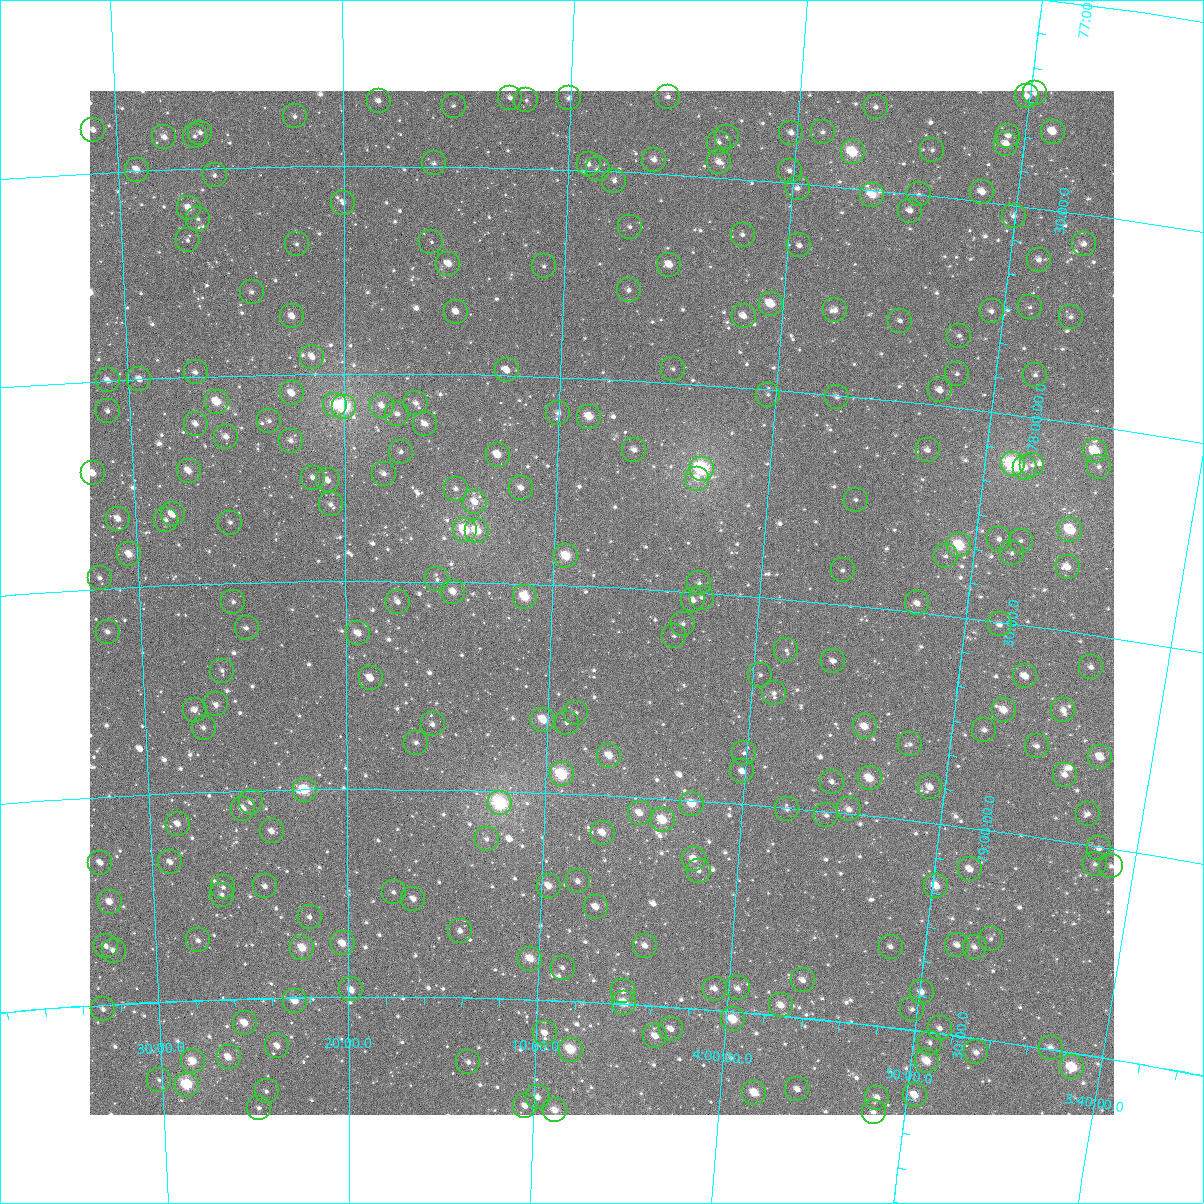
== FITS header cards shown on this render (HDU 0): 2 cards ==
NAXIS1  =                 1024
NAXIS2  =                 1024

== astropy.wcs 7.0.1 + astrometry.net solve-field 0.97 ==
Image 1024 x 1024 px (HDU 0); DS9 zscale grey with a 90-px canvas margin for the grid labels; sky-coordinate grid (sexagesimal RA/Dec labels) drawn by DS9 from the SOLVED WCS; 260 Tycho-2 reference stars matched to detected sources circled (green)
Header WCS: RA---TAN-SIP/DEC--TAN-SIP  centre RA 04:07:36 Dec +78:32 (61.90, +78.54 deg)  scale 8.66 arcsec/px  FOV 147.8' x 147.9'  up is +177 deg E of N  parity flipped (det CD > 0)
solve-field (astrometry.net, Tycho-2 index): VERIFIED the header's WCS against the Tycho-2 star catalogue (verified at 6 index scales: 12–260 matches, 0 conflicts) and refined it, rather than solving blind
Solved WCS: RA---TAN-SIP/DEC--TAN-SIP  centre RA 04:07:36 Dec +78:32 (61.90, +78.54 deg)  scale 8.66 arcsec/px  FOV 147.8' x 147.9'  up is +177 deg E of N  parity flipped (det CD > 0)
The solver's refit moves the header's centre by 0.24 arcsec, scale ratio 1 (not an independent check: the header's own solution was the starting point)
Tycho-2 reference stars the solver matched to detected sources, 260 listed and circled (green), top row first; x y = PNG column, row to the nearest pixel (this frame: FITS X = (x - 90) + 1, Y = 1024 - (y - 91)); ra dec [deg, ICRS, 3 dp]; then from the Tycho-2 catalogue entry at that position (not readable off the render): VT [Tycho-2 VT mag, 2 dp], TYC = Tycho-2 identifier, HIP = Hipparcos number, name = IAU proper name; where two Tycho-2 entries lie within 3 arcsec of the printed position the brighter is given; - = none
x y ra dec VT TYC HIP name
1035 93 57.448 +77.227 11.40 4513-607-1 - -
1027 96 57.536 +77.236 11.09 4513-207-1 - -
668 97 61.437 +77.315 10.93 4514-1400-1 - -
510 98 63.163 +77.332 11.55 4514-279-1 - -
569 98 62.521 +77.329 10.82 4514-1607-1 - -
526 100 62.987 +77.337 12.45 4514-883-1 - -
379 101 64.607 +77.344 11.01 4514-1041-1 - -
454 106 63.784 +77.354 12.28 4514-917-1 - -
876 107 59.161 +77.301 11.51 4513-2707-1 - -
295 116 65.530 +77.380 11.51 4514-1787-1 - -
93 130 67.756 +77.396 10.94 4514-2037-1 - -
823 132 59.712 +77.373 11.63 4513-2409-1 - -
1053 132 57.203 +77.313 9.79 4513-2664-1 - -
200 133 66.575 +77.414 11.04 4514-2248-1 - -
791 133 60.058 +77.381 11.16 4514-954-1 - -
195 136 66.638 +77.422 11.59 4514-1919-1 - -
1008 136 57.682 +77.336 11.17 4513-2541-1 - -
164 137 66.974 +77.422 10.46 4514-2276-1 - -
727 137 60.761 +77.402 12.01 4514-814-1 - -
719 143 60.848 +77.418 11.71 4514-1006-1 - -
1006 144 57.693 +77.357 10.30 4513-2517-1 - -
932 150 58.493 +77.391 11.67 4513-2372-1 - -
853 152 59.366 +77.415 8.29 4513-2362-1 18510 -
654 160 61.552 +77.468 10.48 4514-611-1 - -
719 162 60.831 +77.464 10.13 4514-864-1 - -
434 163 63.993 +77.493 11.24 4514-807-1 - -
589 164 62.275 +77.485 11.32 4514-1004-1 - -
598 169 62.174 +77.497 11.37 4514-1495-1 - -
137 170 67.292 +77.497 10.03 4514-2203-1 - -
790 171 60.045 +77.472 11.43 4514-858-1 - -
215 175 66.433 +77.518 11.97 4514-2304-1 - -
614 181 61.980 +77.523 11.18 4514-1183-1 - -
798 188 59.940 +77.513 11.17 4513-2028-1 - -
982 192 57.895 +77.478 10.25 4513-2159-1 - -
919 194 58.592 +77.500 11.34 4513-2352-1 - -
872 195 59.105 +77.512 9.26 4513-2285-1 - -
343 203 65.003 +77.590 11.31 4514-737-1 - -
189 208 66.729 +77.595 9.76 4514-2251-1 - -
910 211 58.671 +77.541 11.23 4513-2151-1 - -
1014 216 57.514 +77.526 10.72 4513-1838-1 - -
198 219 66.632 +77.622 11.59 4514-2029-1 - -
630 227 61.784 +77.631 11.49 4514-657-1 - -
743 235 60.513 +77.634 11.71 4514-628-1 - -
188 240 66.757 +77.672 11.98 4514-1859-1 - -
431 242 64.010 +77.683 12.05 4514-719-1 - -
297 244 65.530 +77.687 11.44 4514-650-1 - -
1084 244 56.698 +77.572 11.10 4513-1665-1 - -
799 245 59.867 +77.650 11.67 4513-2233-1 - -
1039 260 57.175 +77.623 10.85 4513-2096-1 - -
448 264 63.815 +77.735 10.09 4514-461-1 19845 -
669 265 61.315 +77.718 9.89 4514-1014-1 - -
544 266 62.733 +77.735 11.48 4514-1161-1 - -
629 290 61.761 +77.784 11.59 4514-392-1 - -
252 292 66.048 +77.800 11.44 4514-754-1 - -
771 304 60.138 +77.795 9.08 4514-390-1 - -
1030 307 57.206 +77.739 11.81 4513-2577-1 - -
835 310 59.402 +77.797 10.35 4513-2039-1 - -
992 311 57.632 +77.760 11.14 4513-2563-1 - -
456 312 63.720 +77.850 10.90 4514-644-1 - -
292 316 65.594 +77.861 10.20 4514-498-1 - -
744 316 60.436 +77.829 10.44 4514-495-1 - -
1071 317 56.734 +77.749 11.16 4513-1819-1 - -
900 321 58.658 +77.807 11.46 4513-2486-1 - -
959 336 57.967 +77.827 11.34 4513-1672-1 - -
312 357 65.369 +77.959 10.22 4514-945-1 - -
673 369 61.207 +77.967 11.93 4514-690-1 - -
507 370 63.122 +77.988 10.44 4514-1220-1 - -
196 372 66.721 +77.990 10.66 4514-2420-1 - -
957 374 57.940 +77.920 11.97 4513-2254-1 - -
1035 375 57.046 +77.900 11.44 4513-302-1 - -
139 379 67.372 +78.001 10.15 4514-1857-1 - -
108 380 67.738 +78.001 10.09 4514-1873-1 - -
940 390 58.113 +77.964 10.29 4513-1633-1 - -
292 393 65.612 +78.046 10.35 4514-96-1 - -
768 395 60.089 +78.013 11.68 4514-315-1 - -
837 397 59.288 +78.004 11.07 4513-1506-1 - -
217 402 66.484 +78.062 8.95 4514-1977-1 - -
416 403 64.169 +78.071 10.71 4514-974-1 - -
335 405 65.117 +78.076 9.95 4514-286-1 - -
382 406 64.568 +78.078 10.53 4514-580-1 - -
344 407 65.012 +78.080 7.06 4514-970-1 20225 -
108 411 67.757 +78.074 11.29 4514-2270-1 - -
558 413 62.507 +78.087 11.23 4514-840-1 - -
397 414 64.387 +78.097 10.87 4514-128-1 - -
589 417 62.146 +78.093 9.19 4514-1286-1 - -
269 421 65.881 +78.112 11.65 4514-208-1 - -
196 424 66.742 +78.114 10.76 4514-2578-1 - -
425 424 64.059 +78.121 10.21 4514-863-1 - -
226 437 66.389 +78.148 10.66 4514-1181-1 - -
291 441 65.631 +78.161 10.92 4514-1276-1 - -
634 450 61.601 +78.168 10.62 4514-578-1 - -
928 450 58.179 +78.110 10.52 4513-1592-1 - -
1095 451 56.243 +78.061 8.44 4513-1939-1 17510 -
401 452 64.340 +78.189 11.21 4514-299-1 - -
498 455 63.202 +78.192 9.55 4514-1151-1 19667 -
1013 464 57.168 +78.119 7.12 4513-1660-1 17810 -
1032 465 56.946 +78.115 11.66 4513-1600-1 - -
1099 467 56.173 +78.097 11.50 4513-498-1 - -
1025 468 57.026 +78.124 10.99 4513-826-1 - -
702 469 60.796 +78.203 7.09 4514-1028-1 18913 -
189 471 66.844 +78.227 9.81 4514-1916-1 - -
93 473 67.974 +78.221 9.66 4514-1954-1 - -
384 474 64.537 +78.242 10.85 4514-1548-1 - -
313 478 65.378 +78.250 10.90 4514-6-1 - -
697 479 60.846 +78.228 10.76 4514-1526-1 - -
328 480 65.203 +78.257 10.56 4514-360-1 - -
521 488 62.915 +78.270 10.20 4514-1017-1 - -
456 489 63.690 +78.276 11.06 4514-254-1 - -
856 500 58.959 +78.247 12.13 4513-952-1 - -
475 502 63.462 +78.306 9.79 4514-1158-1 - -
331 504 65.171 +78.315 11.71 4514-1572-1 - -
173 514 67.050 +78.330 10.05 4514-1836-1 - -
118 519 67.703 +78.334 10.13 4514-2080-1 - -
166 520 67.134 +78.342 11.65 4514-1662-1 - -
230 523 66.371 +78.354 11.03 4514-1163-1 - -
465 530 63.574 +78.375 8.19 4514-750-1 19766 -
1070 530 56.398 +78.257 8.61 4513-110-1 - -
477 531 63.426 +78.376 8.89 4514-487-1 - -
999 539 57.217 +78.302 11.27 4513-692-1 - -
1021 541 56.961 +78.299 11.99 4513-1300-1 - -
959 545 57.679 +78.329 8.09 4513-858-1 17990 -
1012 553 57.047 +78.332 11.73 4513-1392-1 - -
129 554 67.595 +78.421 9.38 4514-1712-1 21014 -
566 556 62.352 +78.430 8.61 4514-450-1 - -
946 556 57.825 +78.358 11.32 4513-1541-1 - -
1068 567 56.367 +78.347 10.53 4513-2079-1 - -
843 570 59.032 +78.419 11.96 4513-828-1 - -
100 578 67.960 +78.474 11.01 4514-1648-1 - -
437 579 63.895 +78.495 11.51 4514-821-1 - -
699 583 60.733 +78.479 11.22 4514-180-1 - -
453 592 63.701 +78.523 9.75 4514-220-1 - -
525 597 62.830 +78.532 8.65 4514-272-1 - -
702 598 60.694 +78.513 12.04 4514-350-1 - -
693 600 60.794 +78.521 10.59 4514-604-1 - -
233 602 66.362 +78.545 11.22 4514-635-1 - -
398 602 64.366 +78.550 10.76 4514-802-1 - -
917 603 58.097 +78.480 10.60 4513-80-1 - -
683 624 60.899 +78.579 11.56 4514-87-1 - -
1000 624 57.082 +78.506 10.64 4513-1246-1 - -
247 628 66.210 +78.609 11.10 4514-539-1 - -
108 632 67.899 +78.605 10.90 4514-2028-1 - -
358 633 64.851 +78.625 9.61 4514-252-1 - -
674 636 61.001 +78.609 12.00 4514-48-1 - -
786 650 59.625 +78.622 11.67 4513-1234-1 - -
833 661 59.042 +78.639 10.87 4513-646-1 - -
1091 667 55.911 +78.577 11.18 4513-910-1 - -
222 671 66.522 +78.709 11.34 4514-209-1 - -
760 675 59.913 +78.687 11.40 4513-79-1 - -
1025 676 56.691 +78.621 9.98 4513-1712-1 - -
371 678 64.698 +78.733 11.19 4514-187-1 - -
774 693 59.727 +78.728 11.53 4513-133-1 - -
216 704 66.614 +78.790 11.01 4518-173-1 - -
195 710 66.877 +78.802 11.12 4518-171-1 - -
1004 710 56.893 +78.708 9.51 4513-358-1 - -
1063 710 56.169 +78.689 10.80 4513-280-1 - -
576 713 62.152 +78.806 11.47 4518-269-1 - -
543 720 62.553 +78.826 9.03 4518-273-1 - -
567 723 62.264 +78.832 12.09 4518-179-1 - -
433 724 63.926 +78.844 11.05 4518-143-1 - -
865 726 58.574 +78.788 9.62 4517-1552-1 - -
204 728 66.776 +78.845 11.08 4518-299-1 - -
984 730 57.098 +78.762 11.15 4517-1092-1 - -
416 743 64.129 +78.888 10.66 4518-251-1 - -
910 744 57.988 +78.818 11.33 4517-1650-1 - -
1037 746 56.430 +78.784 11.29 4517-964-1 - -
744 753 60.036 +78.878 11.89 4518-261-1 - -
609 756 61.711 +78.905 9.48 4518-53-1 - -
1100 757 55.632 +78.787 9.43 4517-1188-1 - -
742 771 60.038 +78.923 10.59 4518-291-1 - -
562 774 62.298 +78.956 7.75 4518-2005-1 19390 -
1065 775 56.033 +78.842 10.10 4517-1430-1 - -
870 778 58.443 +78.910 9.00 4517-1174-1 - -
832 782 58.909 +78.928 11.32 4517-1472-1 - -
930 787 57.678 +78.915 10.92 4517-612-1 - -
305 790 65.529 +79.001 8.16 4518-1880-1 20405 -
251 802 66.215 +79.029 11.17 4518-1713-1 - -
500 803 63.057 +79.030 7.05 4518-1699-1 19619 -
692 804 60.639 +79.010 9.35 4518-1769-1 - -
243 809 66.311 +79.044 9.88 4518-1785-1 - -
787 809 59.437 +79.004 11.28 4517-680-1 - -
849 809 58.659 +78.990 10.12 4517-1612-1 - -
640 813 61.293 +79.039 9.49 4518-1689-1 - -
1088 814 55.677 +78.926 11.41 4517-1202-1 - -
826 815 58.936 +79.010 11.32 4517-1464-1 - -
663 820 60.996 +79.053 8.72 4518-1640-1 18980 -
178 824 67.150 +79.074 10.31 4518-1588-1 - -
272 831 65.957 +79.099 10.45 4518-1866-1 - -
603 833 61.749 +79.092 9.40 4518-1886-1 - -
487 839 63.218 +79.117 11.41 4518-1513-1 - -
1099 848 55.472 +79.005 11.44 4517-1064-1 - -
694 859 60.565 +79.141 9.41 4518-1688-1 - -
170 862 67.263 +79.166 10.90 4518-1308-1 - -
100 863 68.156 +79.158 10.84 4518-2270-1 - -
1095 864 55.493 +79.044 12.34 4517-226-1 - -
1111 866 55.287 +79.042 11.40 4517-1020-1 - -
970 869 57.053 +79.099 10.71 4517-378-1 - -
699 871 60.494 +79.169 11.03 4518-1425-1 - -
578 881 62.035 +79.211 10.55 4518-963-1 - -
265 886 66.057 +79.231 10.84 4518-1257-1 - -
549 886 62.406 +79.225 9.55 4518-1756-1 - -
936 886 57.452 +79.149 9.21 4517-624-1 - -
223 887 66.596 +79.231 11.06 4518-1759-1 - -
394 892 64.404 +79.249 11.09 4518-1637-1 - -
222 895 66.616 +79.248 11.24 4518-1439-1 - -
413 899 64.147 +79.265 10.31 4518-1488-1 - -
110 902 68.068 +79.253 9.67 4518-1160-1 - -
596 907 61.784 +79.271 10.16 4518-1582-1 - -
310 917 65.487 +79.308 10.81 4518-1763-1 - -
460 931 63.535 +79.340 10.55 4518-1295-1 - -
991 939 56.668 +79.258 11.77 4517-1444-1 - -
198 940 66.943 +79.356 10.90 4518-1728-1 - -
343 943 65.063 +79.372 9.29 4518-1202-1 - -
957 945 57.086 +79.284 10.57 4517-126-1 - -
106 946 68.148 +79.359 10.85 4518-1674-1 - -
645 946 61.124 +79.357 10.47 4518-1842-1 - -
891 947 57.940 +79.308 11.46 4517-894-1 - -
975 947 56.862 +79.283 10.78 4517-596-1 - -
302 948 65.591 +79.381 8.91 4518-1790-1 20416 -
114 951 68.053 +79.371 10.68 4518-1819-1 - -
530 959 62.611 +79.402 9.01 4518-1231-1 - -
563 968 62.184 +79.421 11.71 4518-976-1 - -
803 980 59.033 +79.410 10.71 4517-2048-1 - -
738 988 59.874 +79.444 10.84 4517-1970-1 - -
351 989 64.953 +79.483 10.12 4518-1419-1 - -
715 989 60.174 +79.449 10.71 4518-1478-1 - -
623 991 61.372 +79.470 11.14 4518-1207-1 - -
922 992 57.471 +79.407 10.14 4517-2060-1 - -
295 1001 65.700 +79.509 9.47 4518-708-1 - -
624 1003 61.353 +79.497 8.78 4518-1329-1 - -
781 1005 59.286 +79.476 9.61 4517-1920-1 - -
103 1009 68.232 +79.511 10.87 4518-605-1 - -
912 1009 57.565 +79.451 11.96 4517-1961-1 - -
733 1019 59.902 +79.519 8.72 4517-1607-1 - -
245 1023 66.370 +79.559 9.78 4518-833-1 - -
940 1028 57.175 +79.488 10.76 4517-1844-1 - -
671 1029 60.712 +79.553 10.42 4518-1892-1 - -
545 1033 62.382 +79.579 10.07 4518-1904-1 - -
655 1036 60.911 +79.573 10.07 4518-1413-1 - -
930 1043 57.278 +79.526 11.73 4517-1856-1 - -
277 1046 65.945 +79.616 10.31 4518-1073-1 - -
1051 1048 55.689 +79.497 11.00 4517-2126-1 - -
571 1050 62.020 +79.617 8.35 4518-599-1 19289 -
976 1052 56.651 +79.534 10.61 4517-1687-1 - -
229 1057 66.601 +79.640 9.52 4518-955-1 - -
193 1061 67.085 +79.646 9.04 4518-1328-1 20865 -
927 1061 57.287 +79.570 9.16 4517-1791-1 - -
468 1062 63.390 +79.655 10.96 4518-1560-1 - -
1072 1067 55.370 +79.535 8.46 4517-1581-1 17236 -
159 1080 67.544 +79.688 11.35 4518-1610-1 - -
187 1085 67.175 +79.702 7.86 4518-1474-1 20896 -
797 1089 58.963 +79.673 10.40 4517-2146-1 - -
267 1091 66.105 +79.724 11.26 4518-1355-1 - -
754 1093 59.536 +79.690 9.04 4517-2009-1 - -
915 1095 57.393 +79.655 9.79 4517-1797-1 - -
538 1097 62.442 +79.734 10.44 4518-781-1 - -
877 1098 57.887 +79.672 10.87 4517-2182-2 - -
525 1106 62.611 +79.757 10.51 4518-1062-1 - -
259 1108 66.210 +79.764 11.72 4518-316-1 - -
555 1110 62.206 +79.764 9.55 4518-953-1 - -
874 1112 57.913 +79.708 10.89 4517-2140-1 18064 -